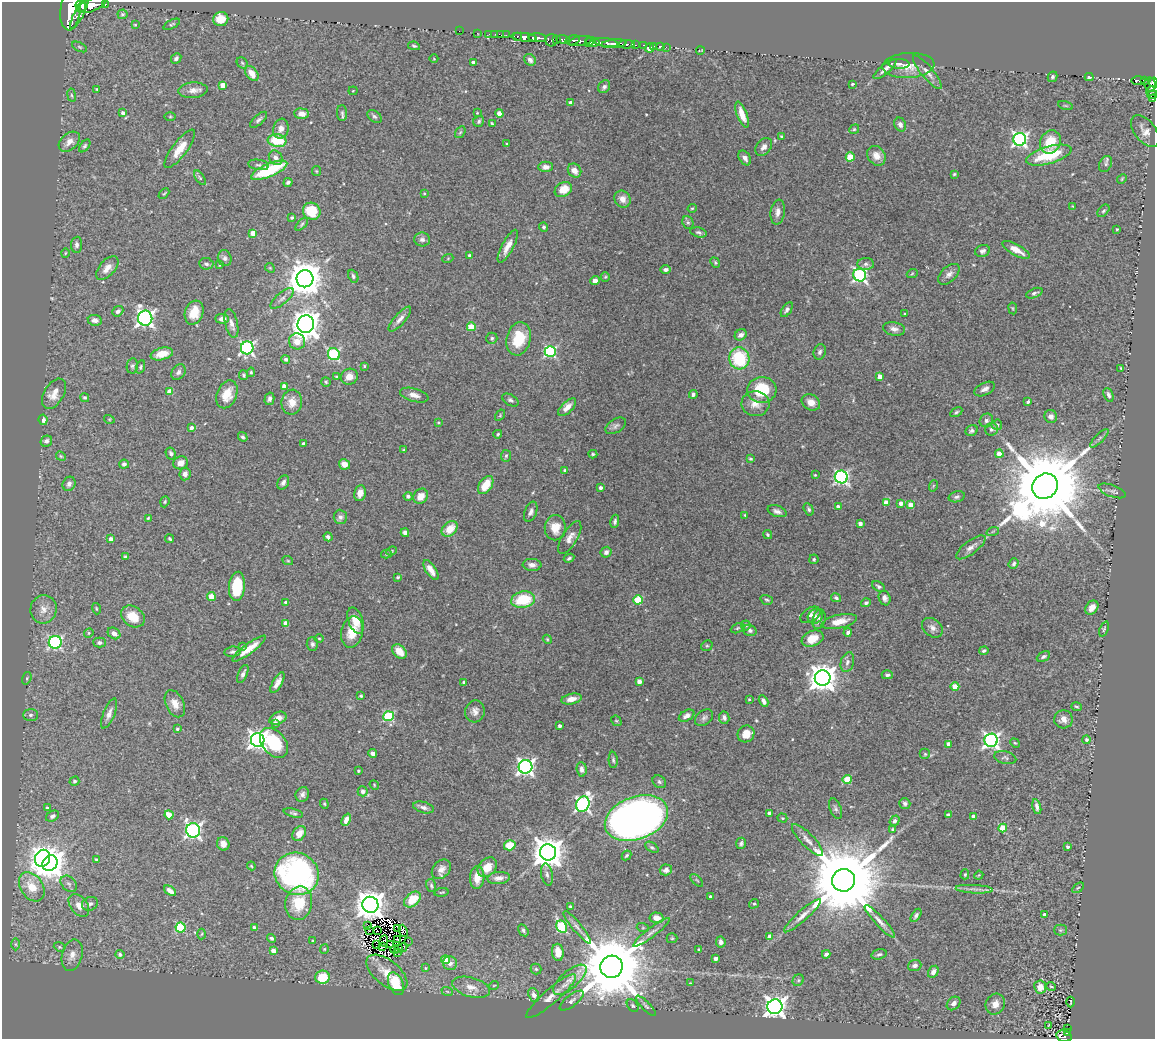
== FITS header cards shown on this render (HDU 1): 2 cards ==
NAXIS1  =                 1153
NAXIS2  =                 1037

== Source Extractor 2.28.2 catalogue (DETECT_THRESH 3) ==
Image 1153 x 1037 px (HDU 1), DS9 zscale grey, 1 PNG px = 1 image px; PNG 1157 x 1041 px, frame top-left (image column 1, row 1037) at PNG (2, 2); each listed source drawn as its Kron ellipse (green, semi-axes under 4 px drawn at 4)
Background 0.497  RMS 0.032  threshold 0.0961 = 3 sigma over >= 5 px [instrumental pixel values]
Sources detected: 523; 8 with non-positive FLUX_AUTO (blend fragments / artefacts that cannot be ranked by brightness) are neither listed nor drawn; of the other 515, the 500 brightest by FLUX_AUTO listed and drawn (15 fainter detections omitted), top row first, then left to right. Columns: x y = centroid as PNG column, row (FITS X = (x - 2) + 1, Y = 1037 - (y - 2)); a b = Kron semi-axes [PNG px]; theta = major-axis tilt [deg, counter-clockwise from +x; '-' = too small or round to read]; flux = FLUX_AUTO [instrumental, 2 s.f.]
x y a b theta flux
105 4 3 3 - 98
92 5 15 6 21 2300
81 6 6 5 - 1000
70 10 20 10 84 4000
79 13 17 5 63 1000
122 14 5 4 - 4
221 19 7 7 - 36
172 24 9 4 26 3.5
135 25 3 3 - 2
459 31 2 2 - 3.8
477 33 3 2 - 2.9
489 34 2 2 - 7.5
495 34 2 2 - 13
501 35 4 2 - 12
506 35 2 2 - 7.4
517 37 3 2 - 52
524 37 13 4 -6 700
533 38 4 3 - 450
537 38 9 4 -4 840
563 39 7 3 -4 230
551 40 6 6 - 180
557 40 3 3 - 120
572 40 7 5 17 220
581 41 11 4 10 500
589 42 5 3 - 610
593 42 7 4 -7 1200
606 43 11 3 -7 410
614 44 12 4 6 1100
627 44 8 3 -2 130
635 45 3 2 - 60
644 45 3 3 - 23
414 46 6 3 -11 3
654 46 3 2 - 3
661 46 4 2 - 2.2
80 47 8 4 -27 3
666 47 2 2 - 6.5
649 48 4 4 - 24
700 50 4 2 - 1.8
176 58 6 4 46 5.4
434 59 4 3 - 1.7
530 60 6 5 - 7.6
473 62 3 3 - 5.4
242 63 6 5 - 3.1
899 64 10 5 -2 5.8
908 65 26 12 4 33
885 69 14 4 40 11
927 72 21 6 -50 15
252 73 8 5 -54 26
1052 77 5 4 - 4.9
1089 77 4 4 - 8.9
1144 80 4 3 - 110
1138 81 7 3 -1 110
1153 82 5 3 - 320
852 84 3 3 - 2.3
223 85 4 4 - 32
1150 85 7 6 - 460
604 87 7 5 54 5.7
97 89 3 3 - 2.5
193 90 14 8 3 15
353 91 4 4 - 2
1152 91 6 3 25 57
72 95 7 3 -81 2.7
1152 95 5 4 - 31
1152 99 3 3 - 20
570 103 3 3 - 7
1065 106 8 3 -19 2.5
123 113 4 4 - 6.9
342 113 8 5 -89 4.9
477 113 4 3 - 1.7
499 113 4 4 - 19
302 114 7 5 -3 15
742 115 14 5 -70 26
374 116 8 5 -38 4.8
170 117 5 3 - 2.3
259 120 10 5 42 5.7
479 121 6 5 - 4
492 124 4 2 - 2.3
900 125 7 5 -64 7.4
281 129 10 7 79 14
854 129 5 4 - 2.9
1145 131 18 10 -52 17
460 132 6 4 57 3
781 136 3 3 - 2.6
1020 139 6 6 - 540
277 141 9 6 -7 73
69 142 12 8 41 15
1050 142 12 10 64 57
507 143 3 2 - 2.1
85 146 7 4 52 3.9
764 147 10 7 51 11
180 149 23 7 53 32
1049 155 23 8 16 100
876 156 10 8 -53 21
850 157 4 4 - 72
276 158 8 6 -53 9
745 158 8 5 -57 10
1106 164 8 6 62 4.8
258 165 10 5 -9 5.7
546 167 7 5 1 12
269 170 19 6 23 150
316 171 5 4 - 2.4
574 171 7 6 - 17
954 174 4 3 - 2.3
200 178 8 4 -55 3.7
1122 179 5 4 - 2.4
288 182 5 4 - 4.5
563 189 9 7 31 34
424 193 3 3 - 2.2
164 194 6 3 44 2.5
622 199 8 8 - 18
1073 206 3 3 - 1.9
692 208 4 4 - 2.3
312 211 9 8 - 55
1103 211 7 4 48 3.4
778 212 12 7 82 13
292 217 3 3 - 4.6
688 222 6 5 - 4.5
302 224 8 4 46 3.7
544 227 5 4 - 4.6
1117 229 3 2 - 2.2
699 232 8 5 -12 5.1
253 233 4 4 - 26
422 239 8 7 - 7.6
76 245 8 5 85 7.2
508 246 18 6 62 21
1016 250 15 5 -29 24
983 251 7 6 - 6.5
65 253 5 3 - 1.8
470 255 3 3 - 4.7
225 258 8 7 - 6.6
448 258 5 3 - 1.9
715 263 5 4 - 2.9
206 264 7 5 -8 5.9
866 264 8 6 1 6.6
219 265 3 3 - 1.8
107 268 14 7 48 17
270 268 5 4 - 2.3
666 269 5 4 - 5.8
912 274 5 3 - 2.2
949 274 13 7 43 11
860 275 6 6 - 460
353 276 7 4 -65 5
605 277 5 4 - 2.5
305 279 8 8 - 5000
595 280 4 4 - 10
1034 293 9 4 21 5.1
282 298 14 5 41 9.2
1013 308 6 3 -81 2
787 310 8 4 57 5.6
118 311 6 4 40 5.8
194 313 12 9 72 39
905 313 4 2 - 1.9
145 318 7 7 - 850
222 319 7 5 -3 11
400 319 16 5 49 12
95 320 7 5 -10 10
231 323 14 6 -77 11
306 324 9 8 - 2700
471 327 4 4 - 59
894 329 11 6 -10 11
741 335 6 5 - 10
492 338 6 5 - 5.2
519 339 17 12 76 65
297 341 8 8 - 30
247 348 6 6 - 460
550 351 5 5 - 280
820 352 8 6 73 5.7
162 354 11 6 14 33
334 354 6 5 - 250
739 358 11 10 - 130
286 359 4 4 - 6.9
132 366 7 5 81 4.5
364 366 3 3 - 2.7
140 367 7 4 71 3.4
1121 368 3 2 - 1.7
178 372 8 6 56 7.6
251 372 5 3 - 2.9
244 375 5 4 - 3.1
336 377 3 2 - 2.3
349 377 8 8 - 21
880 377 4 4 - 20
326 382 5 4 - 3.1
284 386 4 4 - 16
985 389 11 6 26 11
762 390 14 13 - 90
170 391 4 4 - 25
54 394 17 9 59 23
227 394 14 9 67 35
693 394 4 4 - 5.3
414 395 15 6 -15 15
1108 395 7 4 -68 5.5
85 397 5 4 - 4.2
269 399 6 5 - 7
510 400 9 5 -29 5.2
292 402 12 10 82 25
811 402 9 7 -30 18
1028 402 4 3 - 3.6
755 404 14 12 -6 23
567 407 11 5 44 17
956 412 7 4 30 4
500 415 6 4 59 2.6
1051 416 6 6 - 9.3
109 419 5 3 - 1.9
43 420 5 4 - 9.2
986 420 7 6 - 6.6
438 422 4 4 - 2.5
997 425 5 5 - 6.8
616 426 11 7 32 7.4
191 428 4 4 - 9
991 429 6 6 - 7.5
972 431 6 5 - 6.6
498 434 4 3 - 3.1
243 437 5 4 - 3.7
1099 438 12 3 45 5.6
46 441 6 5 - 7
303 443 3 3 - 5.2
403 450 3 3 - 1.9
171 453 6 5 - 6
593 454 4 4 - 3.2
999 454 4 4 - 23
61 456 5 4 - 2.6
506 456 6 5 - 3.5
751 459 4 3 - 3
181 463 7 6 - 13
124 464 5 4 - 5.3
344 464 5 5 - 20
565 470 4 4 - 5.2
185 474 6 5 - 8.4
815 475 3 3 - 2
841 477 6 6 - 470
283 483 7 5 59 7.7
69 484 7 6 - 7.8
486 485 10 6 55 42
933 486 6 3 71 2.2
1045 486 13 12 - 40000
600 488 3 3 - 6.4
1112 491 14 6 -21 7.6
360 493 8 5 79 13
408 496 4 4 - 7.5
421 496 8 6 48 23
957 497 8 5 15 5.3
165 502 6 4 70 2.9
886 503 4 4 - 26
901 503 4 4 - 12
910 505 4 4 - 21
838 507 4 4 - 12
809 509 6 4 -60 4.4
777 511 10 5 -19 7.9
531 512 10 6 68 8.2
745 515 3 3 - 2.2
340 517 7 6 - 6.7
148 518 4 3 - 2.4
615 521 7 4 79 5.4
860 523 4 3 - 9.1
555 528 12 10 89 32
450 529 9 6 42 33
993 531 6 4 19 3.5
405 533 4 4 - 9.6
768 535 5 4 - 3
328 537 4 4 - 5.3
570 538 18 7 59 16
111 539 4 4 - 11
170 539 4 3 - 3.2
971 547 18 6 37 13
391 551 5 4 - 2.4
606 552 6 5 - 5.6
386 554 5 4 - 3.3
125 557 4 4 - 4
569 558 5 4 - 3.9
814 559 5 4 - 3.7
288 561 5 3 - 2
1014 564 5 4 - 4.5
532 565 9 6 -3 10
431 570 11 5 -56 17
398 577 4 3 - 3
237 586 14 8 85 86
879 586 7 4 -32 4.7
211 597 4 4 - 45
836 598 5 3 - 4.3
885 598 7 6 - 8.6
523 600 12 8 11 91
638 600 4 4 - 92
767 600 6 4 -17 3.6
286 602 4 3 - 6.5
866 603 5 4 - 4.4
1092 608 8 5 54 17
43 609 14 13 - 22
96 609 6 3 -72 2.2
810 615 11 7 32 8.2
133 616 13 9 -36 43
815 616 8 7 - 5.9
819 619 10 6 74 7.6
356 621 13 7 -69 28
839 622 18 6 13 23
286 623 4 4 - 18
746 625 5 5 - 4.4
737 628 7 4 27 3.3
932 628 11 8 -40 11
1104 629 8 3 68 3.1
750 630 6 5 - 6.2
352 632 16 11 77 43
848 632 4 3 - 5.6
89 633 5 4 - 3
114 633 7 5 -34 12
319 638 5 3 - 2.2
547 639 5 3 - 2.1
813 639 11 7 22 31
55 642 6 6 - 390
99 643 6 5 - 5.3
312 644 7 5 -87 5.6
707 646 6 5 - 3.3
242 647 3 3 - 3.2
249 649 20 5 36 28
984 651 5 4 - 4.5
232 652 8 5 7 5
399 652 8 5 -45 27
1043 657 7 4 28 5
847 662 10 6 74 8.7
243 674 10 4 67 7.7
887 675 5 4 - 4.5
27 678 6 4 73 3.6
823 678 8 7 - 2900
639 681 4 4 - 8.9
464 682 3 3 - 4.2
277 683 11 4 59 12
955 687 4 4 - 46
361 696 3 3 - 3.2
572 699 10 5 12 15
749 699 3 3 - 1.9
764 701 6 4 -61 7.9
175 704 14 9 -64 20
1077 707 5 3 - 2.7
475 711 11 9 75 13
109 713 16 6 67 11
31 715 7 6 - 6.1
389 716 5 5 - 150
687 716 8 5 29 10
278 718 9 6 26 15
704 718 10 7 40 7
724 718 6 5 - 6.7
1063 719 9 9 - 14
616 721 6 4 -41 2.9
275 723 4 3 - 8.4
560 726 3 3 - 6.6
177 729 3 3 - 3.3
746 734 9 8 - 30
258 740 7 6 - 1100
991 740 6 6 - 710
1086 740 4 4 - 3.9
274 743 17 11 -50 150
1015 743 5 3 - 2.3
948 744 4 4 - 13
373 754 4 4 - 9.4
925 754 5 5 - 3.3
1005 757 11 6 -13 5.7
613 760 8 4 -88 4.6
525 767 7 7 - 810
582 769 7 5 -84 8.8
358 771 3 3 - 2.7
847 780 4 4 - 79
74 781 5 4 - 4.8
659 782 7 6 - 5.1
374 785 5 4 - 2.3
363 791 5 5 - 6.6
302 794 7 6 - 7.7
905 803 5 5 - 5.1
324 804 5 4 - 2.5
583 804 8 6 64 530
423 807 10 5 -15 8
1037 807 8 4 -77 7.6
47 808 4 3 - 3.6
836 809 11 5 -70 6.2
293 813 10 4 -14 4.5
769 813 4 3 - 7.7
169 815 4 4 - 39
948 815 4 3 - 4.6
52 816 7 5 29 6.1
973 816 4 3 - 11
636 818 33 21 20 2000
782 818 5 4 - 2.7
346 820 6 4 66 12
895 821 5 4 - 6.5
1003 828 4 4 - 63
892 829 4 3 - 2.6
193 830 7 7 - 650
299 833 8 6 53 23
807 840 21 6 -46 16
741 843 5 5 - 4.5
223 844 7 6 - 14
510 845 6 5 - 49
652 847 7 4 -35 3.8
1067 847 3 3 - 4.8
548 852 8 8 - 4000
627 855 5 4 - 3.8
43 858 9 7 68 1300
97 860 4 3 - 5
50 863 8 7 - 3000
251 866 4 3 - 2.4
487 867 11 8 47 26
441 869 11 8 46 13
666 870 6 5 - 7.6
297 874 22 20 -30 530
965 874 5 4 - 2.5
547 875 11 5 -80 6.8
979 875 4 3 - 2
477 878 11 7 86 26
499 878 11 6 5 11
697 880 8 3 -45 2.4
844 880 11 11 - 38000
69 884 9 6 -46 7.6
431 885 7 4 -75 3.7
32 887 16 11 -56 45
1078 888 6 3 36 2.8
974 889 18 3 -3 9.8
170 891 7 4 -38 11
442 892 7 2 9 2.2
711 897 3 3 - 6.2
412 900 9 6 43 48
299 903 17 13 77 62
90 904 8 6 23 7.4
754 904 5 4 - 3.2
79 905 13 8 -53 19
370 905 8 8 - 3100
570 906 3 2 - 2.3
1044 914 3 3 - 3.9
916 915 7 4 56 5.5
802 916 24 5 41 17
656 918 7 5 -5 21
880 921 22 4 -47 14
367 926 3 2 - 3.7
562 927 6 5 - 170
577 927 21 4 -50 12
180 928 5 5 - 150
254 928 4 3 - 10
398 928 3 2 - 2.3
643 928 6 4 -18 2.6
370 930 3 2 - 4
523 930 6 4 -60 4.8
1060 930 6 5 - 3.8
377 931 2 2 - 1.9
403 931 6 4 -66 3.3
651 932 23 4 37 12
202 934 5 3 - 2.1
770 936 4 4 - 18
271 938 5 3 - 4.5
672 938 5 5 - 3
397 939 3 2 - 2
313 941 3 3 - 3
384 941 5 3 - 5.4
408 941 3 2 - 2.2
721 942 5 5 - 8.7
15 944 6 4 -89 3.2
376 944 3 2 - 2.3
391 944 3 2 - 2.8
383 946 3 2 - 1.9
59 947 6 4 -21 2.9
403 948 5 2 - 5.3
324 949 5 4 - 2.2
399 949 3 2 - 2.8
699 949 3 3 - 2.8
395 950 4 2 - 2.1
273 951 4 4 - 19
398 952 3 2 - 2.5
558 952 9 6 -84 31
120 954 4 4 - 5.8
826 954 4 3 - 5.7
879 954 8 5 14 4.8
72 955 16 10 76 18
715 958 4 3 - 8.6
445 960 4 4 - 34
450 963 7 7 - 12
915 965 7 5 20 7.9
611 967 11 11 - 26000
425 968 3 3 - 2.1
536 969 5 5 - 3.8
933 972 6 4 59 11
387 973 24 12 -39 21
323 977 7 6 - 63
570 980 21 8 41 24
798 980 6 5 - 3.9
690 983 4 3 - 1.6
396 984 12 7 -68 83
494 985 5 3 - 1.7
1051 986 5 3 - 2.7
471 987 19 9 -16 24
1040 987 6 6 - 23
447 991 6 3 -20 2.3
534 995 7 5 -67 11
551 996 32 7 41 24
572 1001 14 5 37 8
1071 1002 5 2 - 1.9
954 1003 7 6 - 9.3
995 1004 11 9 56 19
633 1005 7 5 -50 3.9
646 1006 13 3 -46 5.3
775 1007 7 7 - 1500
1049 1025 3 3 - 2.4
1067 1028 3 2 - 14
1067 1033 4 3 - 53
1064 1036 8 5 -14 82
At the frame edge (FLAGS 8, measured only in part): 3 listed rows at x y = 70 10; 1153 82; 1064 1036
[15 fainter detections neither listed nor drawn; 8 non-positive-flux detections neither listed nor drawn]